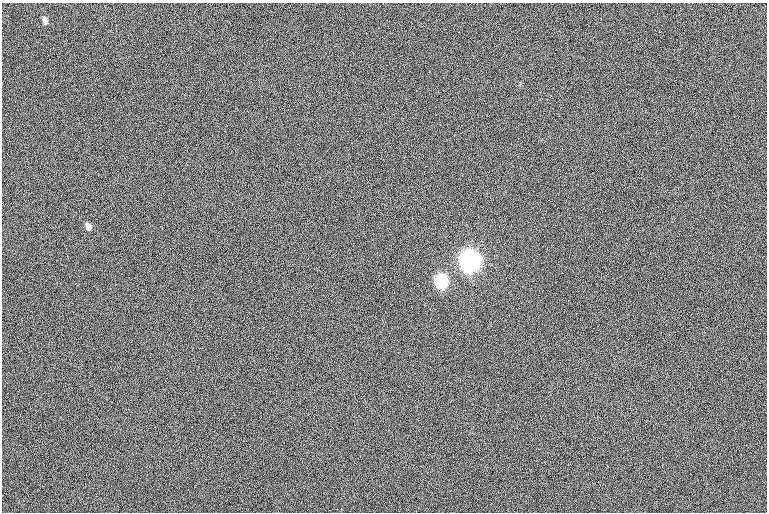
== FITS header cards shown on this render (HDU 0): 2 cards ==
NAXIS1  =                  765
NAXIS2  =                  510

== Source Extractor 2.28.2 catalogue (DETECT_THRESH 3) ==
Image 765 x 510 px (HDU 0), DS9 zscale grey, 1 PNG px = 1 image px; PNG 769 x 514 px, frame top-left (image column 1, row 510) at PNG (2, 3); no overlay
Background 1.22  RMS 12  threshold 35.4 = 3 sigma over >= 5 px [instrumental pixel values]
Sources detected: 4; all 4 listed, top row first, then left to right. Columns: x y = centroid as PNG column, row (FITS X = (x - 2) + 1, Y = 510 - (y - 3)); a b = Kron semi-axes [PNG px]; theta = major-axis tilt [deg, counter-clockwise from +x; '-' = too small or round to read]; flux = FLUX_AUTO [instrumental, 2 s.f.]
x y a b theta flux
45 21 8 5 -71 2800
88 227 8 5 -72 4300
470 261 9 7 -78 990000
441 282 8 6 -78 160000